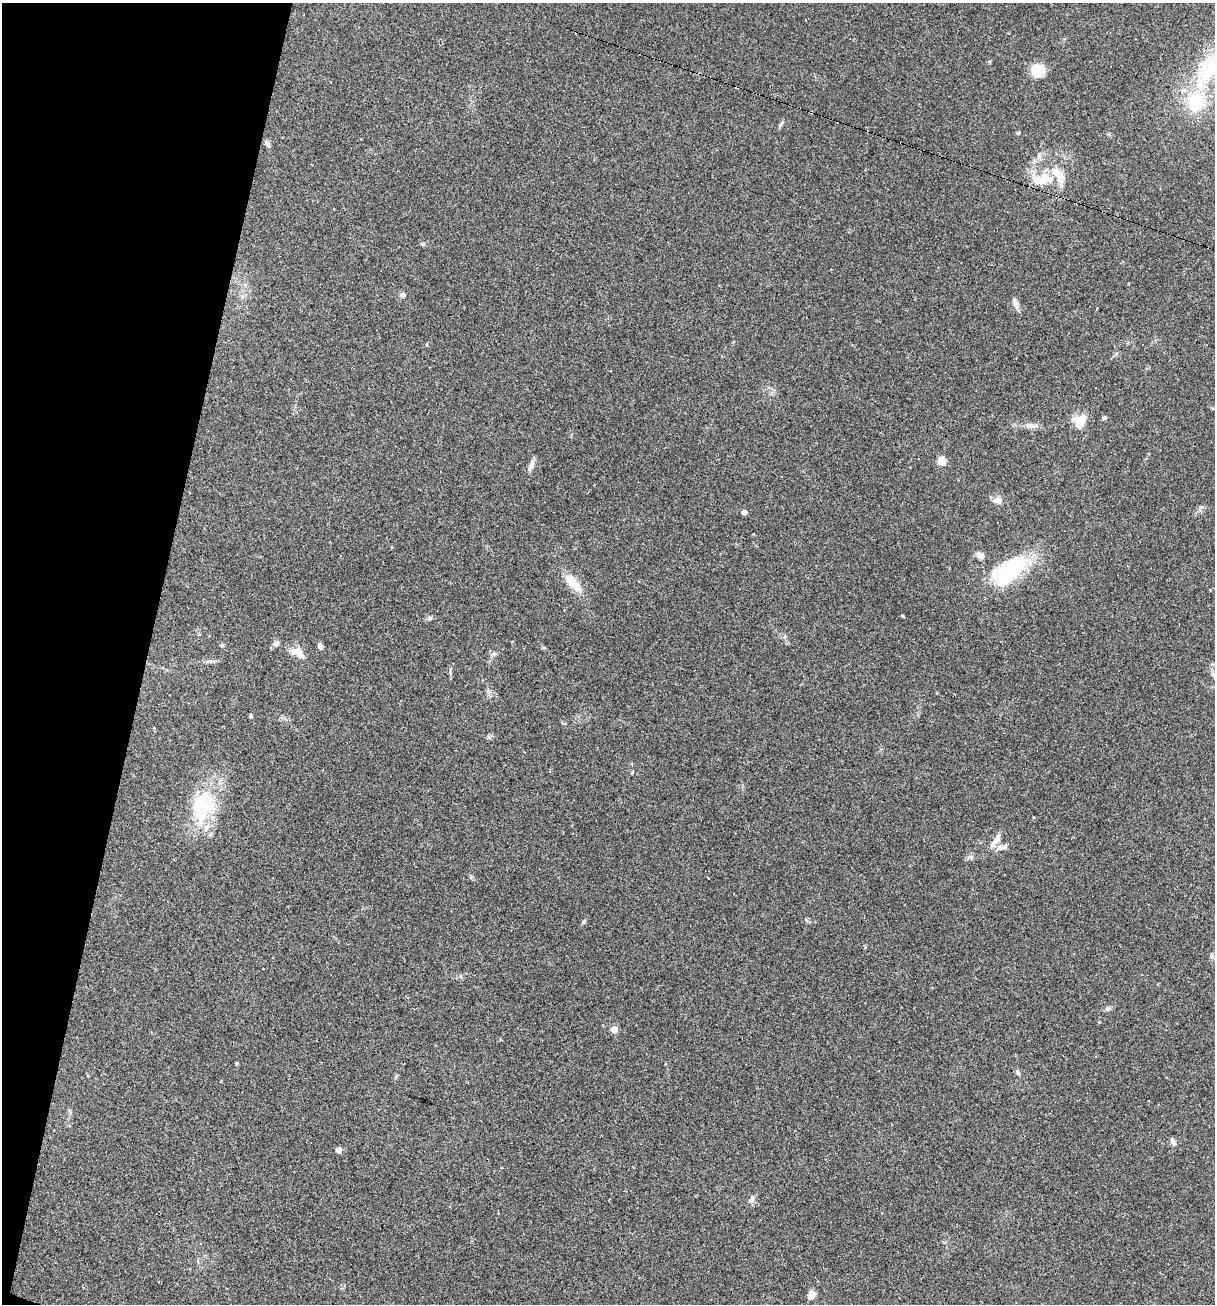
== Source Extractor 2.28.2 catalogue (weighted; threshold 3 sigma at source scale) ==
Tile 9 of 4 x 4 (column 1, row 3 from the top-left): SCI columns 251-1463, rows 1303-2604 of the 5227 x 5208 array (HDU 1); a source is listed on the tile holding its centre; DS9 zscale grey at full resolution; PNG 1217 x 1306 px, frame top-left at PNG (2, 3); no overlay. Shown black and unused: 12% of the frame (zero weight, under 2 of 3 exposures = <1% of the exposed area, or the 3 px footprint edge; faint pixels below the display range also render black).
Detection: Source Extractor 2.28.2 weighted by HDU 2 'WHT'; one run over the whole footprint, this tile lists its part. Background 0.0665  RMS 0.0055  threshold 0.0247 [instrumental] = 3 sigma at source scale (4.5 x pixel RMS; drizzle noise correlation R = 1.50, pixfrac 1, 0.05/0.05 arcsec/px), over >= 5 px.
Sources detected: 52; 1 inside a brighter object's white glare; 7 cosmic-ray / hot-pixel residue — not listed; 3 inside a brighter listed object's ellipse — not listed separately; the other 41 listed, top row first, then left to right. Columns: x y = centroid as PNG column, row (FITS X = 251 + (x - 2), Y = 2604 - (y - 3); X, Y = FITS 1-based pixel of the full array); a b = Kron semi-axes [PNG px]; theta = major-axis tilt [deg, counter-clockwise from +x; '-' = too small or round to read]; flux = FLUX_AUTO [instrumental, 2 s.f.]
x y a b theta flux
1207 69 26 15 65 37
1038 70 14 13 - 11
1184 91 8 6 63 2.1
1196 102 16 15 - 26
1018 133 5 4 - 0.6
267 144 8 6 -55 1.7
1058 173 21 12 -42 7.8
1045 176 22 11 -38 10
403 295 7 6 - 1.3
1016 303 15 6 -65 2.6
1104 418 6 5 - 1
1080 421 17 14 57 9.5
1032 426 20 6 0 3.4
941 461 11 9 74 3.8
531 465 17 5 67 2.6
998 500 10 8 -48 3.1
744 512 4 4 - 3.1
980 556 9 7 -35 2.9
1008 571 46 24 38 44
573 583 26 10 -48 11
903 616 5 3 - 0.49
430 618 8 5 18 1.3
276 644 9 7 39 1.8
222 645 5 4 - 0.66
320 646 7 5 -64 1.9
297 653 23 10 -27 5.8
1214 675 12 6 -53 2.1
550 771 3 3 - 5.4
202 806 39 30 67 38
996 840 17 7 56 4.7
1003 847 16 7 14 2.9
708 878 3 3 - 10
583 922 7 4 50 0.84
1108 1009 8 6 18 1.3
614 1029 5 5 - 16
236 1063 5 3 - 0.54
1018 1073 7 5 -58 1.2
1173 1141 8 6 -70 1.8
339 1150 4 4 - 6.3
751 1199 11 8 62 2.2
812 1295 9 7 59 4.1
Isophote crosses this tile's border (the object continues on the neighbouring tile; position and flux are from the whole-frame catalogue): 2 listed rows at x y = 1207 69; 1214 675
Unlisted compact peaks at least as high as the median listed source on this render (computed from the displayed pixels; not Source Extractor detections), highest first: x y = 780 125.